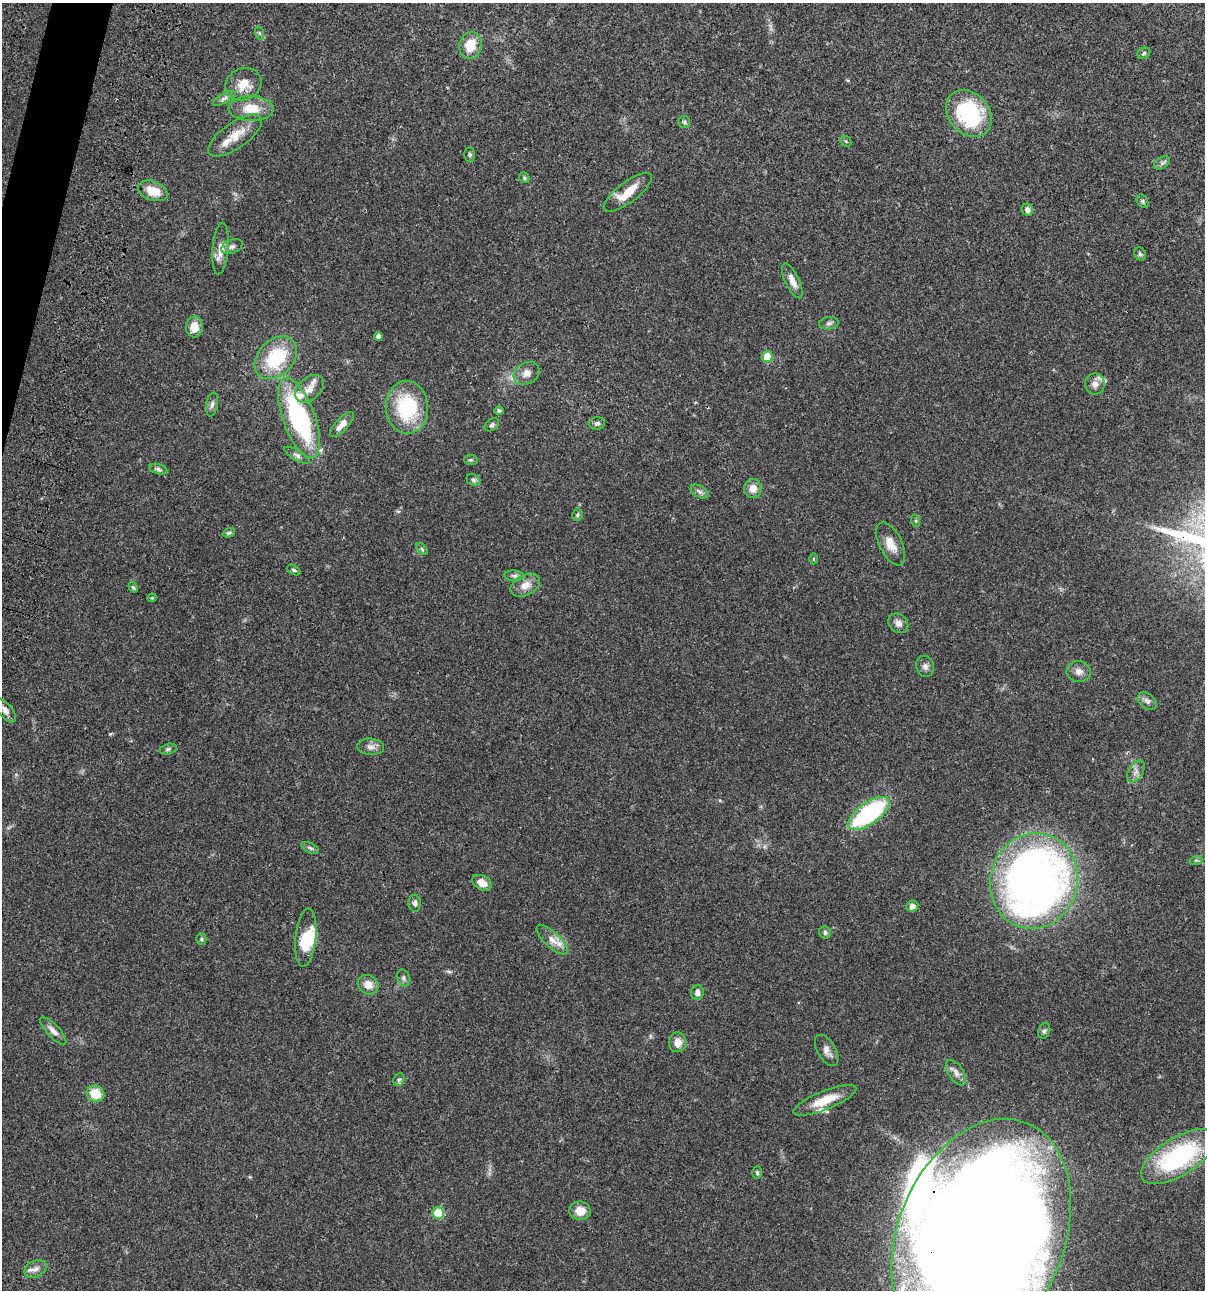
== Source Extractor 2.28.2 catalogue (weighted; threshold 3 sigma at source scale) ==
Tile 11 of 4 x 4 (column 3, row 3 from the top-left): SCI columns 2641-3843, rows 1408-2695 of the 5405 x 5390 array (HDU 1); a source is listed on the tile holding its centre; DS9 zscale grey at full resolution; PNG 1207 x 1292 px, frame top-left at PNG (2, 3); each listed source drawn as its Kron ellipse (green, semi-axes under 4 px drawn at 4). Shown black and unused: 1% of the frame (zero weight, under 3 of 4 exposures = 9% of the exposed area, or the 3 px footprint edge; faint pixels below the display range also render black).
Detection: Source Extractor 2.28.2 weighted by HDU 2 'WHT'; one run over the whole footprint, this tile lists its part. Background 0.0473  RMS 0.0054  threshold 0.0244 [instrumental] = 3 sigma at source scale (4.5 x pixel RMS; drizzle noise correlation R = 1.50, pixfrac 1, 0.05/0.05 arcsec/px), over >= 5 px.
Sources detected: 96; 1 inside a brighter object's white glare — neither listed nor drawn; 6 inside a brighter listed object's ellipse — not listed separately; the other 89 listed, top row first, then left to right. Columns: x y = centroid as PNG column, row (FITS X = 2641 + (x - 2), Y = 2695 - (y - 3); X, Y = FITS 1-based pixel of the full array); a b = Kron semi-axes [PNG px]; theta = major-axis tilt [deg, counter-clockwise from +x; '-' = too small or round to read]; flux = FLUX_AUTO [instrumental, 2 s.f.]
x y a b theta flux
259 33 7 4 -70 0.83
470 45 13 11 78 11
1144 53 7 5 31 0.9
243 84 18 15 28 8.7
224 98 12 4 28 1.7
251 109 22 12 -2 11
969 113 26 20 -47 50
684 122 6 6 - 1.1
235 135 32 13 35 9.9
846 141 6 5 - 0.72
470 155 7 5 -90 0.86
1162 163 9 5 31 1.3
524 178 6 5 - 0.79
153 191 15 9 -20 8.7
628 192 29 10 37 11
1143 201 7 5 -58 0.94
1027 210 6 5 - 2.4
232 247 11 6 21 1.9
220 249 26 8 85 5.2
1140 254 7 5 -59 1.1
792 281 19 7 -64 4.4
829 323 10 6 10 1.5
194 327 10 8 88 6.2
379 336 4 4 - 2.2
767 357 5 5 - 15
276 358 24 17 46 30
527 373 13 10 29 3.9
1095 384 10 9 - 3
309 389 16 11 42 5.3
212 404 12 6 80 1.8
407 407 26 21 -88 36
499 411 5 4 - 1.2
299 418 42 16 -70 82
597 423 8 6 2 1.4
342 424 16 6 47 4.1
492 425 8 5 38 1.3
297 455 14 5 -31 1.6
471 460 7 5 -9 0.81
158 469 9 5 -17 1.3
473 480 7 5 -23 1.1
753 488 9 9 - 4.9
700 491 10 5 -31 1.6
577 515 6 5 - 0.84
916 521 6 4 -72 0.71
229 533 6 4 21 0.94
891 544 23 11 -63 6.7
422 549 7 4 -46 0.83
813 559 5 3 - 0.58
294 570 7 4 -26 0.95
514 576 9 5 -3 1.4
525 585 16 10 28 5.1
133 587 5 4 - 0.87
152 598 4 4 - 0.57
898 623 11 9 -44 2.6
925 666 11 9 -70 2.2
1079 671 12 10 -7 3
1147 701 11 7 -40 2
5 710 15 7 -51 2.7
371 747 13 8 -4 3
168 749 8 5 15 1.3
1136 771 12 7 58 2.6
869 813 24 11 36 68
310 848 9 5 -25 1.1
1196 860 6 4 18 0.81
1034 881 48 43 73 370
482 883 10 7 -30 5
415 903 8 6 -86 1.6
912 906 6 5 - 2.1
825 933 6 5 - 1.2
306 938 29 10 84 14
201 939 5 5 - 0.78
552 940 20 7 -43 5
404 978 9 6 -65 1.3
368 985 11 9 -36 5.3
697 992 7 6 - 2.3
53 1031 18 6 -46 2.9
1044 1031 8 6 69 1.1
678 1042 10 8 84 4.8
827 1050 17 9 -60 3.3
956 1072 14 7 -56 3
399 1080 7 5 67 0.99
95 1094 9 8 - 11
825 1100 34 9 22 12
1178 1157 42 19 32 65
757 1173 6 4 -87 0.84
580 1211 10 9 - 6.6
438 1213 6 5 - 20
981 1236 122 83 68 1800
35 1269 12 8 26 2.9
Overlapping masked pixels (flux is a lower limit): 2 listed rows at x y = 243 84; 981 1236
Isophote crosses this tile's border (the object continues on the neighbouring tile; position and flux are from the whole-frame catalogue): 1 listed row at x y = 981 1236